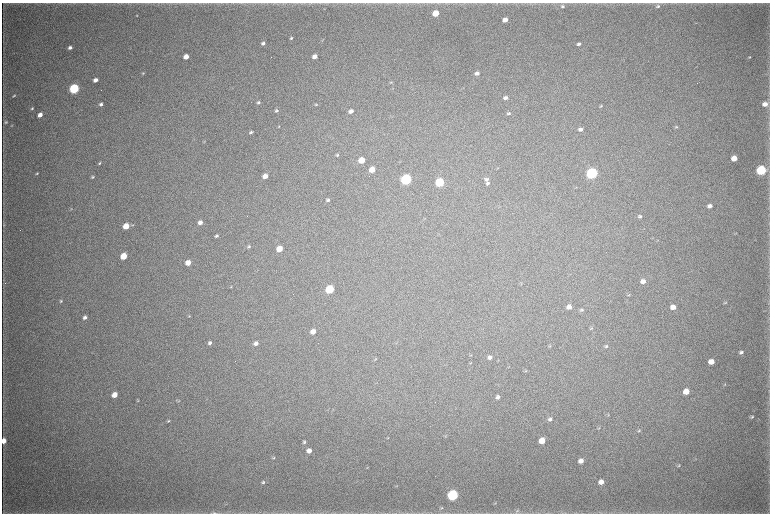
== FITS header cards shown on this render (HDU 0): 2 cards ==
NAXIS1  =                 1536 / length of data axis 1
NAXIS2  =                 1023 / length of data axis 2

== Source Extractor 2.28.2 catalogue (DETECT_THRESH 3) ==
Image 1536 x 1023 px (HDU 0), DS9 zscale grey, zoomed out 1/2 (1 PNG px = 2 x 2 image px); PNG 772 x 516 px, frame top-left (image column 1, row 1022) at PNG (2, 3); no overlay
Background 3880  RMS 35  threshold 106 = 3 sigma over >= 5 px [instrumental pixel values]
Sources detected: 123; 4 cannot appear on this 1/2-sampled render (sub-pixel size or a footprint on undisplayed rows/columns) and are not listed; the other 119 listed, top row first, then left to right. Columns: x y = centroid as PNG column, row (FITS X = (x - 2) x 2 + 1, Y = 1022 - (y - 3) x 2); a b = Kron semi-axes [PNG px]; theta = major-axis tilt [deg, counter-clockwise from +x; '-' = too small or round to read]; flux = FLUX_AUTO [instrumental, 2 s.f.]
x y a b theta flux
562 6 6 4 2 1.5e+04
658 6 6 4 21 1.5e+04
436 13 4 4 - 1.7e+05
137 16 3 2 - 4.3e+03
505 20 4 3 - 6.6e+04
291 38 3 3 - 9.8e+03
263 43 4 3 - 2.0e+04
579 44 4 3 - 1.8e+04
70 47 4 3 - 2.4e+04
315 56 4 3 - 5.9e+04
186 57 4 3 - 8.2e+04
749 57 4 3 - 6.4e+03
143 73 4 3 - 8.2e+03
477 73 5 4 - 3.0e+04
95 80 4 3 - 4.4e+04
391 82 4 3 - 6.6e+03
74 89 5 4 - 1.2e+06
14 96 4 2 - 8.1e+03
505 98 4 3 - 2.1e+04
258 102 4 3 - 1.4e+04
101 104 4 3 - 1.7e+04
765 104 5 4 - 5.5e+04
316 105 4 3 - 7.8e+03
601 106 4 3 - 8.7e+03
32 108 4 3 - 9.1e+03
276 111 4 3 - 1.3e+04
351 111 4 4 - 3.8e+04
508 113 5 4 - 1.3e+04
40 115 4 3 - 5.7e+04
6 122 4 3 - 1.0e+04
12 125 3 2 - 3.9e+03
279 126 4 2 - 4.7e+03
676 127 5 4 - 9.4e+03
580 129 5 4 - 2.6e+04
251 132 4 2 - 1.2e+04
204 141 4 3 - 4.9e+03
337 155 5 3 - 1.0e+04
734 158 5 4 - 1.0e+05
362 160 5 4 - 1.7e+05
99 163 4 3 - 6.5e+03
372 170 4 4 - 1.1e+05
761 170 5 4 - 1.0e+06
37 173 4 3 - 7.8e+03
592 173 5 5 - 1.9e+06
265 176 4 4 - 6.3e+04
93 177 4 3 - 1.1e+04
406 179 5 4 - 1.6e+06
487 179 6 5 - 1.9e+04
440 182 5 4 - 7.1e+05
488 183 4 4 - 1.6e+04
575 188 4 2 - 3.9e+03
328 200 4 3 - 1.5e+04
710 206 5 4 - 3.1e+04
71 209 4 3 - 5.9e+03
640 216 5 4 - 1.4e+04
200 222 4 4 - 3.7e+04
4 225 4 3 - 5.9e+03
132 225 5 3 - 7.2e+03
126 226 4 4 - 1.4e+05
216 236 4 3 - 1.3e+04
249 246 5 4 - 1.0e+04
279 249 5 4 - 1.3e+05
124 256 4 4 - 1.8e+05
188 263 4 4 - 8.7e+04
643 281 5 4 - 4.1e+04
521 284 3 2 - 3.7e+03
231 286 4 2 - 4.7e+03
330 289 5 4 - 5.1e+05
629 295 4 3 - 5.8e+03
61 301 4 3 - 9.4e+03
725 303 5 3 - 5.7e+03
569 307 4 4 - 4.1e+04
673 307 5 4 - 5.3e+04
582 310 5 4 - 1.1e+04
189 316 4 3 - 6.3e+03
85 317 4 4 - 2.3e+04
591 328 5 3 - 8.9e+03
313 331 5 4 - 5.8e+04
210 343 4 4 - 2.1e+04
256 343 5 4 - 3.1e+04
550 346 5 3 - 8.3e+03
606 346 5 4 - 1.2e+04
741 352 5 4 - 1.7e+04
471 355 4 2 - 4.4e+03
490 357 5 4 - 2.4e+04
375 359 5 3 - 6.3e+03
711 362 5 4 - 8.0e+04
471 363 5 3 - 5.5e+03
525 371 6 3 41 8.0e+03
724 384 4 3 - 6.0e+03
686 392 5 4 - 9.9e+04
114 395 5 4 - 7.3e+04
498 397 5 4 - 2.2e+04
138 401 4 2 - 4.8e+03
178 401 4 3 - 6.7e+03
608 415 4 3 - 6.8e+03
752 417 5 3 - 1.0e+04
550 419 4 4 - 2.0e+04
168 421 5 3 - 9.5e+03
599 428 5 3 - 6.6e+03
639 431 5 4 - 9.7e+03
446 436 3 2 - 4.3e+03
388 438 4 3 - 5.3e+03
4 441 4 3 - 7.1e+04
542 441 5 4 - 1.0e+05
304 442 4 4 - 1.1e+04
309 451 5 4 - 4.5e+04
273 458 5 3 - 7.9e+03
695 459 3 3 - 4.0e+03
581 461 5 4 - 4.1e+04
679 465 7 4 29 1.1e+04
263 482 6 4 31 1.4e+04
601 482 5 4 - 5.2e+04
396 486 4 3 - 4.7e+03
453 495 5 5 - 1.6e+06
495 503 5 3 - 6.2e+03
441 508 5 3 - 7.4e+03
517 510 7 4 28 1.5e+04
214 513 10 3 0 1.8e+04
At the frame edge (FLAGS 8, measured only in part): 2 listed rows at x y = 4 441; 214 513
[4 sub-pixel or undisplayed-footprint detections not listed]